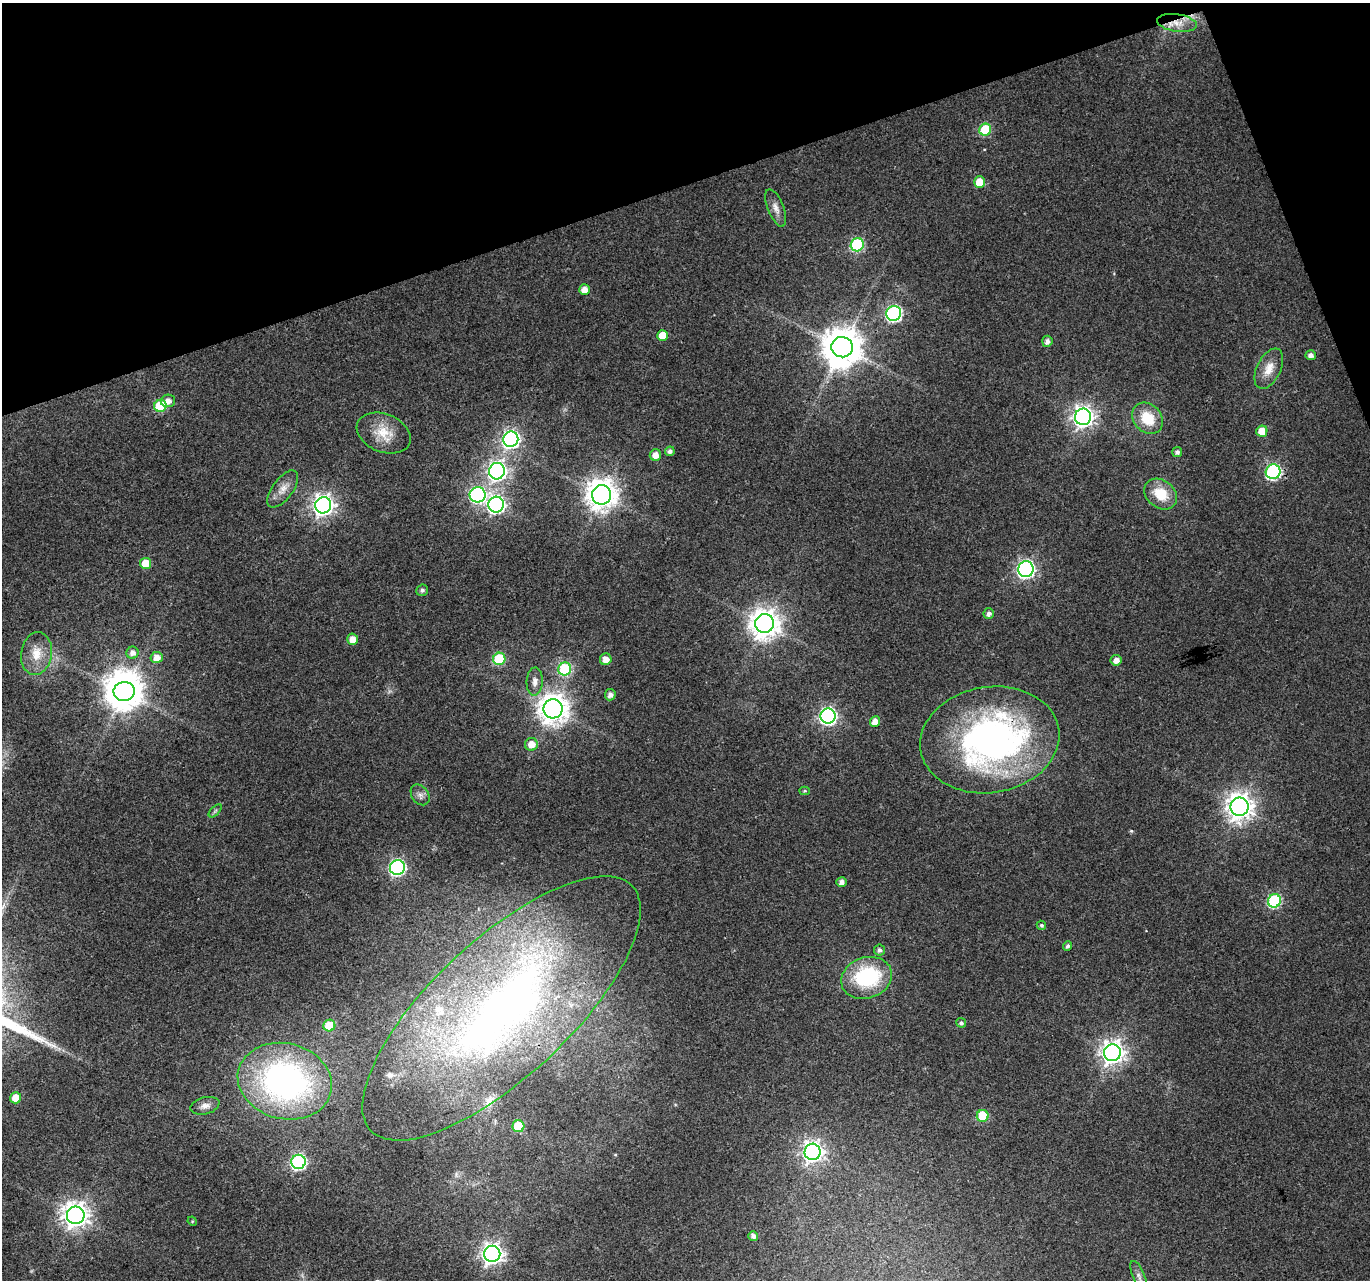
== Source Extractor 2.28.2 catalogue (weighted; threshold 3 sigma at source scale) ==
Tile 3 of 4 x 4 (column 3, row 1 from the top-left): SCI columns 2741-4108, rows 3968-5245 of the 5484 x 5319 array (HDU 1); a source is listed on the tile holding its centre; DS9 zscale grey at full resolution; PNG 1372 x 1282 px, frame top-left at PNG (2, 3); each listed source drawn as its Kron ellipse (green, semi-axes under 4 px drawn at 4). Shown black and unused: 17% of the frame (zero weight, under 3 of 4 exposures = <1% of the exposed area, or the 3 px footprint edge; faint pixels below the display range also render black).
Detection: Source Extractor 2.28.2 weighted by HDU 2 'WHT'; one run over the whole footprint, this tile lists its part. Background 0.0313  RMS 0.0039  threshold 0.0177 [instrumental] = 3 sigma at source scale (4.5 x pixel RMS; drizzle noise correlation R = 1.50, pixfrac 1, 0.0396/0.0396 arcsec/px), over >= 5 px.
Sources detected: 85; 4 inside a brighter object's white glare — neither listed nor drawn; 3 inside a brighter listed object's ellipse — not listed separately; the other 78 listed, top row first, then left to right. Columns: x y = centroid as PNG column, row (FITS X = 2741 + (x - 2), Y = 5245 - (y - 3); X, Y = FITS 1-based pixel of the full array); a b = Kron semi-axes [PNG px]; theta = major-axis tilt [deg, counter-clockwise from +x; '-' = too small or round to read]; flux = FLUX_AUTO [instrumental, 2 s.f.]
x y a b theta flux
1177 23 20 8 -8 4.4
985 130 6 6 - 22
979 182 6 5 - 7.3
776 208 20 8 -68 3
857 245 7 6 - 40
584 290 5 5 - 3.6
894 313 7 7 - 94
662 335 5 5 - 6.8
1047 341 5 5 - 1.8
842 347 11 10 - 1100
1311 355 5 5 - 1.8
1269 369 22 12 64 6
168 401 7 6 - 2.6
160 406 6 6 - 22
1083 417 8 8 - 260
1147 418 17 14 -46 12
1262 431 6 5 - 6.4
384 433 28 19 -22 9.6
511 439 8 7 - 140
670 451 5 4 - 1.5
1177 452 5 5 - 1.4
655 455 6 5 - 3.5
497 471 8 7 - 180
1273 472 7 7 - 76
283 489 22 10 53 4.3
1161 494 18 14 -37 11
478 495 8 7 - 86
602 495 10 9 - 580
323 505 8 8 - 240
496 505 8 7 - 140
145 563 5 5 - 7.7
1026 569 8 7 - 140
422 590 6 5 - 1.1
989 613 5 5 - 1.6
765 624 9 9 - 560
353 639 6 5 - 4
36 653 21 15 81 7.8
132 653 6 6 - 2.3
157 657 6 5 - 3.6
499 659 6 6 - 24
606 659 6 6 - 3.4
1116 660 5 5 - 2.7
565 669 6 6 - 42
535 681 14 8 87 2.7
124 691 10 9 - 970
610 695 5 5 - 2.1
553 709 9 9 - 560
828 716 7 7 - 130
875 722 5 5 - 3.6
990 740 70 53 9 150
531 744 6 6 - 4.5
805 791 5 4 - 0.52
420 795 11 8 -53 1.9
1240 807 9 9 - 430
215 811 8 4 45 0.74
397 867 7 7 - 92
842 882 5 4 - 1.9
1274 901 7 6 - 49
1041 925 5 4 - 0.8
1067 946 5 4 - 0.99
879 950 5 5 - 1.3
867 978 26 20 18 33
501 1008 179 68 43 260
961 1023 5 4 - 1.1
329 1026 6 6 - 14
1112 1053 8 8 - 310
285 1081 48 38 -14 130
16 1098 5 5 - 6
205 1106 15 8 14 2.6
983 1116 6 6 - 16
518 1126 6 6 - 18
812 1152 8 8 - 220
298 1162 7 7 - 83
76 1215 9 9 - 390
192 1221 5 4 - 0.37
753 1236 5 4 - 1.6
492 1254 8 8 - 230
1139 1276 16 6 -68 2
Overlapping masked pixels (flux is a lower limit): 3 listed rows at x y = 1177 23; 990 740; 501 1008
Isophote crosses this tile's border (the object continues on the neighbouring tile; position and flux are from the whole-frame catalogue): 1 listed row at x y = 1139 1276
Unlisted compact peaks at least as high as the median listed source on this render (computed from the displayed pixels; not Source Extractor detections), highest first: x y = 1131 831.